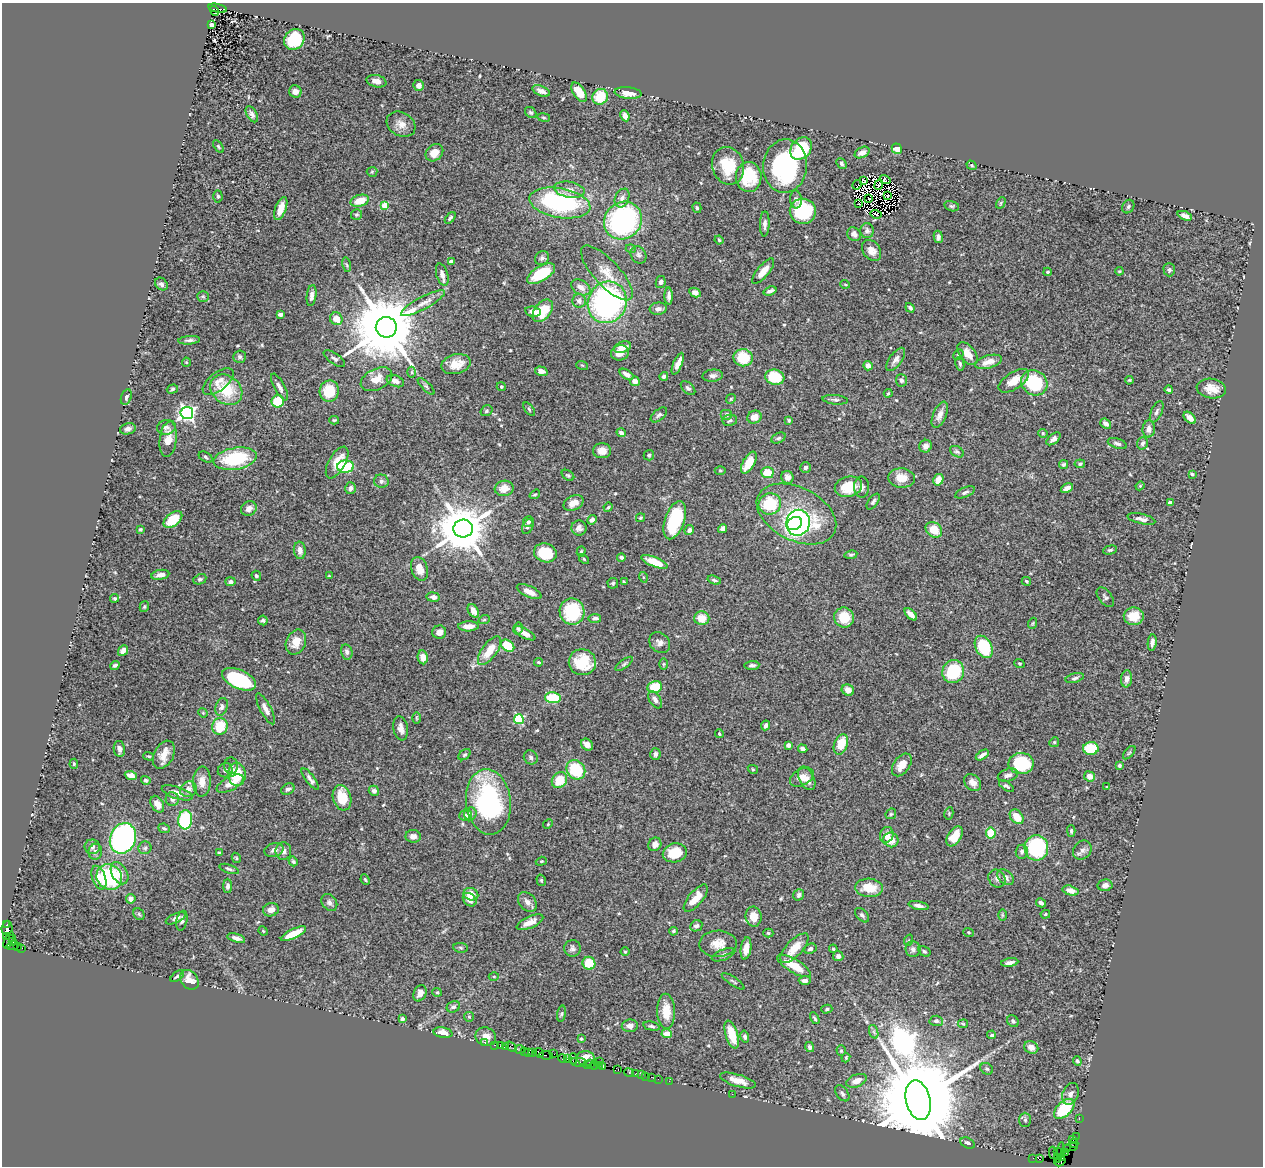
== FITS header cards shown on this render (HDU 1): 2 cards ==
NAXIS1  =                 1261
NAXIS2  =                 1164

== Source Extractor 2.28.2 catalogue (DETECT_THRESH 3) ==
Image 1261 x 1164 px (HDU 1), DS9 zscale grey, 1 PNG px = 1 image px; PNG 1265 x 1168 px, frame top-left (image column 1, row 1164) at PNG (2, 3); each listed source drawn as its Kron ellipse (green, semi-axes under 4 px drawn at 4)
Background 0.7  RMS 0.025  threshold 0.0747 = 3 sigma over >= 5 px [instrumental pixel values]
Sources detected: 553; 10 with non-positive FLUX_AUTO (blend fragments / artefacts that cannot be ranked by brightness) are neither listed nor drawn; of the other 543, the 500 brightest by FLUX_AUTO listed and drawn (43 fainter detections omitted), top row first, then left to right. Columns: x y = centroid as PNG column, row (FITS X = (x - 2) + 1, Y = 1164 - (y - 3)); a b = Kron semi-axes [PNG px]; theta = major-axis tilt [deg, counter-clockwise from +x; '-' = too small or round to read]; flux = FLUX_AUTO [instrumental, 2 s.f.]
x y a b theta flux
217 8 9 3 -12 510
215 11 5 4 - 540
211 25 4 3 - 12
294 39 11 9 51 66
376 81 10 6 -12 9.3
419 85 5 5 - 9.1
541 91 9 4 -22 8.8
295 92 6 6 - 8.2
579 92 11 5 -56 24
628 93 13 6 -6 15
600 97 8 7 - 50
531 112 6 5 - 2.9
252 114 9 5 -59 5
625 116 5 4 - 9.3
544 117 6 3 -9 1.8
401 124 15 11 -29 14
218 147 7 3 -55 2.2
801 149 12 9 48 89
897 149 6 5 - 21
862 152 8 5 26 8
434 153 10 7 42 19
841 164 6 4 -49 3.3
972 165 5 4 - 1.9
728 166 19 15 -72 53
785 166 27 22 85 200
372 172 5 5 - 2.2
749 177 15 13 88 63
864 180 4 2 - 3.7
885 180 5 3 - 6.4
857 185 5 3 - 6.5
879 185 5 3 - 4.2
569 190 15 8 -10 14
887 195 2 2 - 2.7
218 196 6 4 -87 3.1
622 198 10 7 65 8.7
796 199 9 6 -86 5
869 199 2 2 - 2.5
360 201 9 5 16 26
560 203 31 15 -10 220
1001 203 6 4 61 2.2
858 204 3 2 - 2.9
384 205 4 4 - 44
952 206 7 5 -15 3
1128 207 7 5 58 3.4
281 208 12 5 69 21
697 208 5 4 - 2.5
803 211 13 12 - 98
876 214 5 3 - 2.6
356 215 5 5 - 3
1185 216 7 4 -23 7.9
450 218 7 4 51 3.3
623 220 20 18 45 290
765 224 12 5 88 7
867 231 7 6 - 5.2
854 234 7 6 - 7.3
938 237 6 4 -80 4.9
719 240 4 4 - 2.3
631 249 5 3 - 1.9
872 250 11 8 -53 13
638 255 9 7 -61 5.9
542 258 7 6 - 4.8
451 261 4 3 - 8.9
346 265 7 3 -80 2.8
1169 270 6 5 - 3.6
763 271 15 6 51 18
1119 271 4 3 - 1.6
1048 272 4 3 - 2.6
607 273 35 13 -47 35
541 274 15 7 31 59
442 275 11 6 -73 9.5
661 282 6 5 - 4.1
161 284 7 5 -45 5.4
845 284 5 3 - 1.6
581 287 10 7 -31 12
770 291 7 3 19 6.3
695 293 6 4 -28 8.5
203 296 6 5 - 2.5
311 296 10 4 83 6.5
669 296 8 4 -89 5.5
579 301 7 6 - 7.5
607 302 21 19 65 400
423 303 25 6 28 16
910 308 5 4 - 3.7
658 309 8 6 6 7.2
543 311 13 8 50 47
533 312 8 5 -9 11
280 314 4 3 - 5.1
336 319 6 6 - 20
386 327 10 10 - 21000
189 340 11 4 5 4.9
623 347 9 5 18 13
620 353 9 7 15 12
958 354 6 4 47 2.5
968 354 13 7 -51 19
240 357 6 6 - 3.7
743 358 10 8 -10 53
334 359 12 5 -35 4.8
896 359 13 6 54 8
186 362 4 4 - 1.8
988 362 14 6 16 17
456 364 15 10 14 27
678 364 11 4 67 11
960 364 7 4 -80 3.1
582 365 6 3 -18 2
868 366 5 4 - 9.1
541 371 6 4 -16 8
412 372 5 3 - 2.3
627 375 8 4 -34 8.8
664 376 4 4 - 4.6
713 376 10 6 5 6.1
775 377 9 7 -15 68
376 379 17 10 26 24
901 380 6 5 - 4.4
1129 380 4 3 - 1.7
395 381 9 5 -23 8.2
635 381 5 4 - 9.4
1014 381 17 8 33 22
218 382 18 9 38 14
1034 383 14 12 -37 98
426 386 11 4 -44 3.6
279 387 15 5 -62 7.7
501 387 4 4 - 1.9
688 388 8 5 -43 3.7
172 389 6 4 18 2.5
1211 389 15 9 -9 20
226 390 17 14 -38 61
1169 390 4 4 - 2.7
329 391 11 9 79 47
888 393 4 3 - 1.9
126 397 8 5 73 4.3
731 399 5 4 - 2.1
835 400 13 4 -5 4.5
278 401 6 6 - 51
529 409 8 4 -54 2.6
486 411 6 5 - 2.8
1157 412 11 5 67 4.7
187 413 6 6 - 620
659 415 9 5 40 4.4
727 415 6 5 - 4.6
940 415 14 6 67 11
754 417 7 6 - 15
1190 418 7 4 -43 13
334 420 5 4 - 1.8
730 420 7 5 10 3.9
789 420 4 3 - 2.3
1106 424 6 4 -38 9.6
166 427 9 7 11 5.6
128 429 8 5 13 7.3
1149 429 8 6 85 9.1
621 433 5 4 - 6.4
1043 433 5 4 - 2.5
778 438 7 5 27 3.7
168 439 18 8 83 17
1053 439 8 4 40 6.8
1117 443 10 5 -18 5.1
1142 443 6 5 - 4.4
925 446 6 6 - 8.4
602 451 9 7 0 13
957 452 7 5 -30 4
649 455 5 5 - 2.6
205 457 7 4 -29 2.9
235 459 22 11 10 110
337 462 18 8 60 25
749 463 12 6 60 33
1080 464 5 4 - 2.8
1064 465 5 4 - 2.9
345 466 8 6 2 85
806 467 5 5 - 4.8
720 470 5 3 - 1.7
767 473 6 5 - 34
1192 474 3 3 - 2.3
568 475 7 4 -35 2.8
787 477 6 6 - 9.1
901 478 13 9 -5 22
938 480 6 5 - 20
381 481 7 6 - 4.9
1140 486 4 4 - 1.9
848 487 14 10 13 46
862 487 10 7 -86 6.6
350 488 6 5 - 5.8
504 488 9 7 9 18
1067 488 6 4 31 8.8
965 492 10 5 23 4.7
535 494 5 4 - 2.3
873 501 9 4 55 3.9
574 503 10 7 25 14
1170 503 4 3 - 5.4
770 504 11 10 - 71
608 507 5 4 - 2.4
249 508 8 7 - 8
796 514 42 26 -26 190
641 518 4 4 - 1.9
1141 519 14 5 -12 7.4
173 520 11 6 38 47
592 520 5 4 - 6
675 520 20 9 71 110
528 522 5 5 - 4.8
794 523 8 6 29 160
798 523 13 11 71 320
528 527 8 5 64 2.9
579 528 7 7 - 7.1
140 529 4 3 - 2.3
463 529 10 9 - 9200
722 529 5 4 - 6.1
689 530 5 4 - 6.6
934 530 9 7 -41 31
300 550 9 6 -84 9.8
1110 550 7 4 14 2.8
581 552 5 4 - 2.6
545 553 11 9 -17 61
851 555 6 4 9 2.4
621 557 4 4 - 3.8
584 559 6 3 -46 1.8
654 562 14 4 -22 33
419 569 12 8 -71 20
160 575 9 5 10 7.8
256 576 5 4 - 3.1
329 576 4 3 - 1.7
643 577 5 3 - 1.6
200 579 7 5 24 3.3
714 580 7 3 -17 3.2
1026 581 4 3 - 2.3
230 582 5 4 - 5.1
624 582 3 2 - 1.7
613 583 5 5 - 2.7
529 592 13 5 -24 13
433 597 6 5 - 5.6
1105 597 11 6 -52 4.7
115 598 4 4 - 2.6
144 607 6 4 74 2.3
473 611 7 5 -58 10
572 612 13 12 - 93
911 614 7 4 -43 12
1134 616 10 9 - 33
844 617 10 10 - 36
595 618 6 4 7 4.5
702 618 7 7 - 23
263 620 5 5 - 3.1
484 620 6 3 19 1.6
1033 623 5 3 - 1.6
468 626 10 5 1 14
518 629 6 4 78 2.9
439 632 7 6 - 12
525 633 12 4 -28 12
296 642 13 9 65 21
1152 642 8 4 83 6.3
660 643 11 9 -46 9.1
508 646 7 5 -39 48
984 647 12 8 -61 77
123 651 6 4 50 8
489 651 17 7 54 33
347 652 7 5 -77 5.2
423 657 7 5 -80 11
539 662 4 3 - 2.2
582 662 14 13 - 58
624 664 10 4 37 3.4
664 664 6 4 89 2
1019 664 5 4 - 2
115 665 5 4 - 4.3
752 665 7 4 3 4.4
953 672 12 10 62 98
1075 678 9 4 14 3.9
239 679 18 9 -24 130
1126 679 8 5 83 7
655 687 7 6 - 51
848 690 6 5 - 14
553 698 8 5 -5 66
655 700 9 5 -60 7.1
222 707 9 6 71 5.3
266 709 17 5 -62 10
203 713 5 4 - 1.7
416 718 6 3 -89 1.8
519 719 5 4 - 110
766 725 5 4 - 4.9
220 726 8 7 - 49
401 728 12 7 -80 10
719 734 4 4 - 1.9
1054 742 5 4 - 2.1
841 744 10 6 69 34
587 745 6 5 - 12
788 745 4 4 - 5.1
1091 748 8 6 2 52
119 749 8 5 -79 6.7
803 749 5 3 - 6.4
1129 753 8 3 48 2.2
655 754 6 5 - 4.9
164 755 15 10 62 20
465 755 7 4 39 3
982 755 7 3 35 5.9
149 756 5 4 - 1.9
531 757 7 6 - 4.2
1021 763 12 10 2 88
74 764 5 4 - 2.7
902 765 13 8 54 18
1119 765 3 3 - 3.1
231 766 8 6 -89 4.6
753 769 5 4 - 1.9
225 770 7 7 - 4.4
576 770 10 8 -50 75
237 774 11 9 -89 45
131 775 6 4 -22 13
1008 775 10 6 18 7.1
1089 776 6 5 - 12
802 777 13 8 29 12
807 778 13 7 -63 12
310 779 13 4 -53 6.7
146 780 5 4 - 3.9
559 780 9 7 51 38
202 782 15 8 88 17
973 783 9 7 -44 9.8
230 784 15 6 28 17
1006 786 8 4 -34 3.5
1107 787 3 3 - 2.2
188 789 8 7 - 10
288 789 7 5 32 5.2
374 791 5 5 - 6.2
177 793 16 6 -19 16
342 798 13 9 -74 37
172 799 7 6 - 5.9
488 802 33 22 -84 240
157 804 9 6 -61 15
949 813 6 4 79 1.9
470 814 6 6 - 6.8
891 814 6 5 - 2.4
466 815 6 5 - 4.8
1017 817 8 6 -51 24
185 820 9 7 85 120
548 824 5 4 - 1.6
164 828 6 4 -23 3.2
1071 831 6 4 -89 2.8
991 833 5 5 - 46
887 835 8 6 70 13
413 836 7 6 - 7.5
955 836 11 6 57 35
123 838 16 12 68 360
891 840 7 7 - 16
655 844 7 6 - 8.9
92 847 7 7 - 6.1
145 848 6 6 - 3.8
1036 848 12 12 - 130
274 850 9 7 14 7.9
1082 850 10 8 49 6.6
283 851 9 7 -90 6.6
95 852 8 7 - 5.2
1022 852 7 6 - 5.2
219 853 4 3 - 2.4
675 853 12 9 13 36
236 858 5 4 - 1.7
293 861 5 4 - 2.5
541 861 5 4 - 2
229 869 10 3 -19 3.3
119 873 12 7 -61 14
109 877 13 12 - 130
1005 877 9 6 -38 8.3
99 878 12 6 -71 13
997 878 9 8 - 6.1
365 880 5 4 - 1.9
541 880 6 4 -74 2.3
1105 885 7 6 - 6.7
227 886 7 4 90 4.8
869 888 14 9 -5 33
1070 891 8 5 -15 13
471 894 7 6 - 21
799 895 6 5 - 4.1
696 898 17 7 50 24
131 899 5 4 - 6.6
470 900 7 5 -44 10
329 902 9 7 -51 5.5
527 902 11 8 -50 8.1
1041 903 5 3 - 6.6
919 906 10 4 -12 5.6
271 910 8 6 18 9.6
139 914 6 5 - 2.8
1045 914 5 4 - 1.8
862 915 8 5 -48 4.2
1002 915 6 4 -89 2
753 917 10 8 -82 20
176 918 10 4 24 6.1
182 921 10 5 77 5.6
530 922 14 5 24 14
7 925 3 3 - 48
696 926 6 5 - 6.2
7 928 7 5 85 140
263 931 5 4 - 1.7
673 931 4 3 - 1.9
969 932 5 4 - 2.4
768 933 5 4 - 2.2
293 934 14 4 26 33
7 936 3 2 - 30
12 938 4 2 - 160
236 938 9 4 -16 6.7
9 940 9 4 62 290
909 940 6 3 71 1.8
13 942 3 3 - 160
718 944 19 13 2 21
12 946 6 2 11 29
18 946 3 3 - 11
22 948 3 2 - 55
461 948 7 4 -8 2.7
572 948 8 8 - 5.8
746 948 11 5 82 14
794 948 19 8 47 24
810 949 6 5 - 4
833 949 4 3 - 2
913 949 7 7 - 6.2
924 951 7 4 -31 2.9
625 952 4 4 - 1.9
724 955 12 5 21 5.9
838 956 5 5 - 5.4
589 963 6 6 - 33
1010 963 9 4 8 6.8
794 966 19 6 -31 32
177 976 8 3 36 3.3
494 976 5 3 - 1.9
189 980 11 8 -52 15
805 980 6 4 2 6.1
733 981 13 2 -35 3
437 992 5 4 - 1.8
420 993 9 6 64 10
453 1007 7 5 24 4.7
827 1009 5 4 - 2.6
666 1011 17 9 -89 28
562 1014 8 4 81 2.7
469 1017 5 4 - 2.2
815 1018 6 3 -60 2.7
402 1019 4 3 - 5.4
936 1021 7 5 -3 3.3
1013 1021 6 5 - 3.8
963 1024 5 4 - 1.8
630 1026 8 6 1 7.9
651 1026 8 4 -13 3.2
874 1032 7 4 -72 3.4
443 1033 9 5 -10 12
667 1034 5 4 - 17
732 1035 14 6 -72 38
992 1035 4 4 - 3.3
486 1037 10 9 - 12
745 1037 6 4 -76 3.9
581 1039 3 3 - 2.2
484 1042 3 2 - 7.6
494 1045 3 2 - 42
500 1046 2 2 - 8
505 1047 4 3 - 74
511 1047 6 2 -34 17
809 1047 5 4 - 4.5
1031 1047 7 6 - 11
520 1049 5 3 - 97
525 1051 3 2 - 46
841 1051 5 4 - 2.2
528 1052 3 2 - 58
532 1052 2 2 - 47
539 1053 5 3 - 80
554 1054 2 2 - 47
546 1055 7 3 -6 86
586 1058 9 7 -5 15
846 1058 5 3 - 2
562 1059 4 3 - 65
567 1059 4 3 - 58
573 1059 5 2 - 41
599 1061 2 2 - 19
1077 1061 5 4 - 3.2
579 1062 8 3 -10 160
591 1063 3 2 - 44
587 1064 2 2 - 51
595 1065 2 2 - 14
599 1065 3 2 - 49
603 1066 4 2 - 41
987 1069 7 5 -32 3
618 1070 4 3 - 46
629 1073 5 3 - 43
636 1074 3 3 - 79
641 1075 3 2 - 24
645 1076 2 2 - 23
651 1077 2 2 - 23
658 1079 2 2 - 14
669 1081 2 2 - 13
738 1081 18 6 -17 18
857 1081 10 6 21 14
842 1093 9 5 -52 4.9
732 1094 2 2 - 10
1071 1094 11 8 69 9.5
918 1100 20 12 -77 52000
1064 1109 12 7 45 82
1079 1119 2 2 - 12
1025 1120 7 6 - 3.6
1076 1137 2 2 - 8.9
1073 1140 3 2 - 10
967 1143 8 5 -26 6.3
1074 1143 4 2 - 14
1071 1147 7 2 8 28
1067 1149 4 2 - 41
1060 1150 8 3 80 160
1057 1151 2 2 - 290
1065 1152 3 2 - 41
1053 1153 6 3 -80 150
1062 1157 3 3 - 210
1033 1158 2 2 - 9.8
1057 1158 3 2 - 8.8
1039 1159 4 3 - 59
1060 1162 6 3 31 120
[43 fainter detections neither listed nor drawn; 10 non-positive-flux detections neither listed nor drawn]